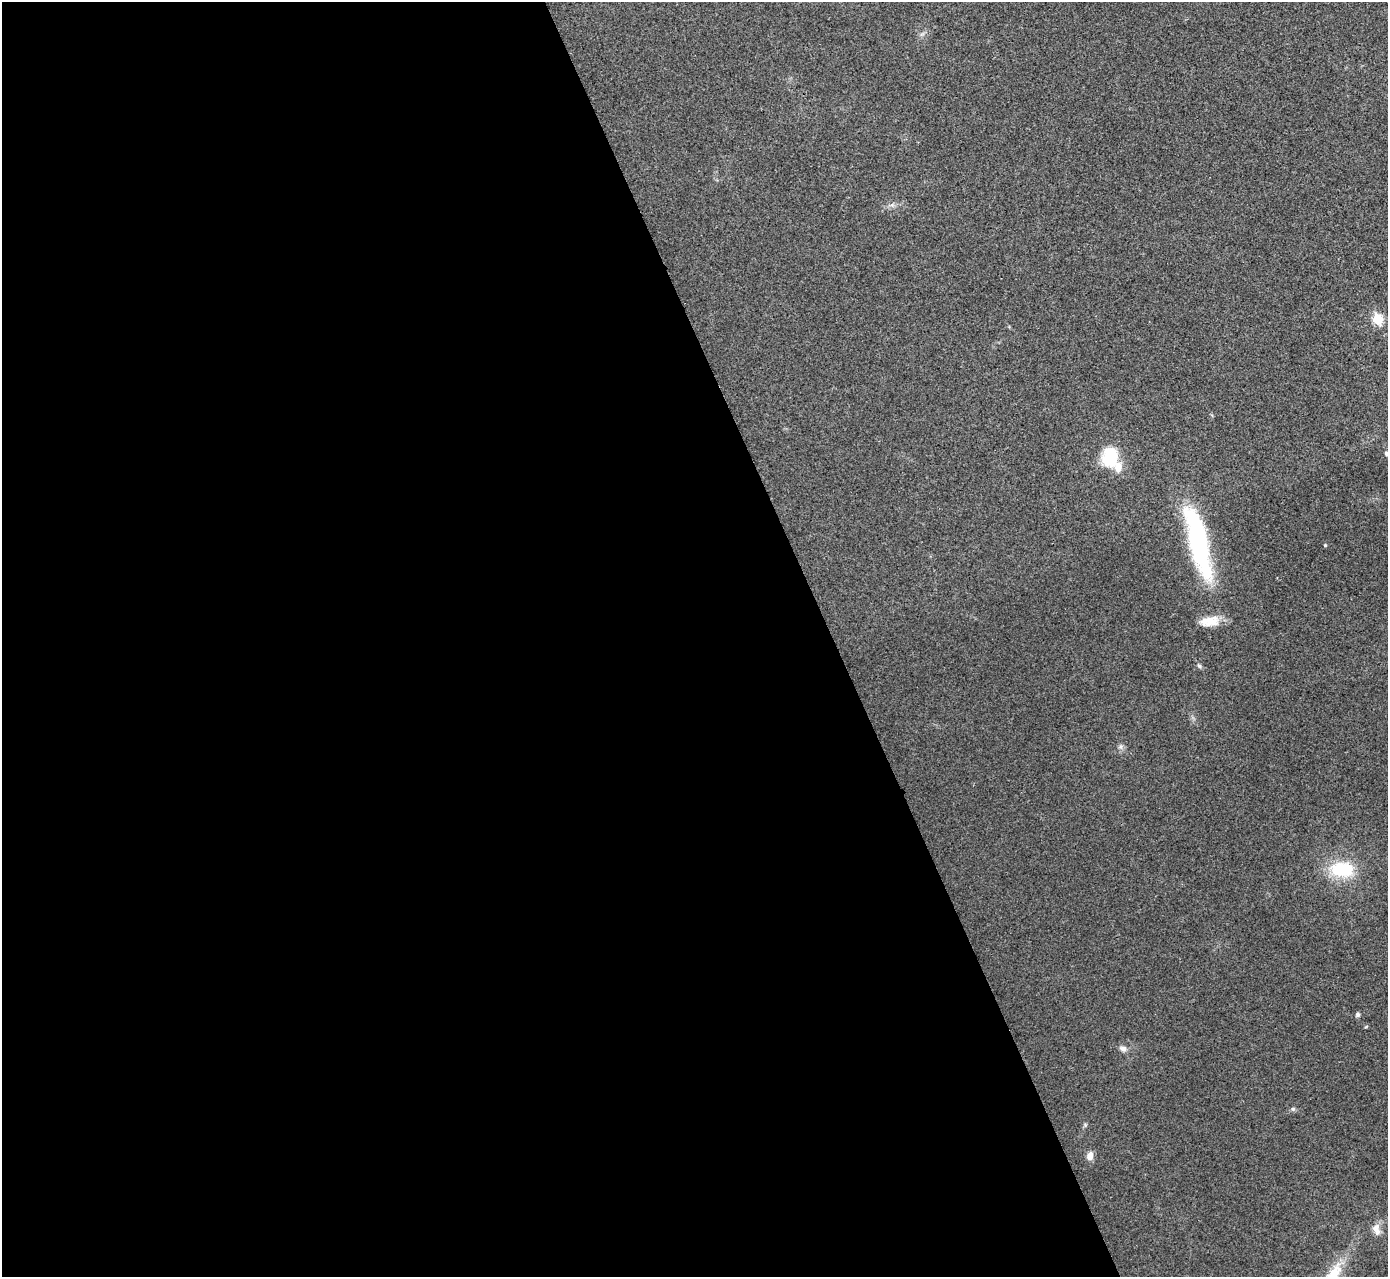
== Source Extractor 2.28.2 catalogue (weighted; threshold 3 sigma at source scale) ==
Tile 9 of 4 x 4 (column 1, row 3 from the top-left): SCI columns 6-1391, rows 1435-2709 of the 5559 x 5548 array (HDU 1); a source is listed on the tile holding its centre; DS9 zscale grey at full resolution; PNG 1390 x 1279 px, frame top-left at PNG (2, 2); no overlay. Shown black and unused: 60% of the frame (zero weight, under 3 of 4 exposures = <1% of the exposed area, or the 3 px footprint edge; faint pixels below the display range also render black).
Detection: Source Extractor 2.28.2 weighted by HDU 2 'WHT'; one run over the whole footprint, this tile lists its part. Background 0.0293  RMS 0.0061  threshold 0.0273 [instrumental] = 3 sigma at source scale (4.5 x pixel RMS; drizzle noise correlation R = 1.50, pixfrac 1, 0.05/0.05 arcsec/px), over >= 5 px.
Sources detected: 17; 1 inside a brighter object's white glare — not listed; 2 inside a brighter listed object's ellipse — not listed separately; the other 14 listed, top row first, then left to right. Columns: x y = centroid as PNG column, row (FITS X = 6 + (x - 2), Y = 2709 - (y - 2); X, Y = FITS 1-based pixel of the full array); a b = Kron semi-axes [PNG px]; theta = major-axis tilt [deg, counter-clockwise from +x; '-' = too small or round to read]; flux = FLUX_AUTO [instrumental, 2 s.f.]
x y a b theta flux
1378 319 6 5 - 29
1387 453 5 4 - 2.1
1112 461 22 15 -2 19
1198 540 70 19 -77 97
1325 545 4 4 - 0.64
1209 621 27 12 6 10
1199 666 8 5 -61 1.2
1121 746 7 6 - 1.6
1342 869 30 19 -4 29
1358 1015 6 6 - 1.3
1123 1049 10 7 -17 2.7
1293 1109 6 5 - 1.1
1090 1156 11 8 75 3.9
1376 1228 13 11 72 5
Isophote crosses this tile's border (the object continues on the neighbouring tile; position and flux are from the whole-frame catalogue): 1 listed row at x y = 1387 453